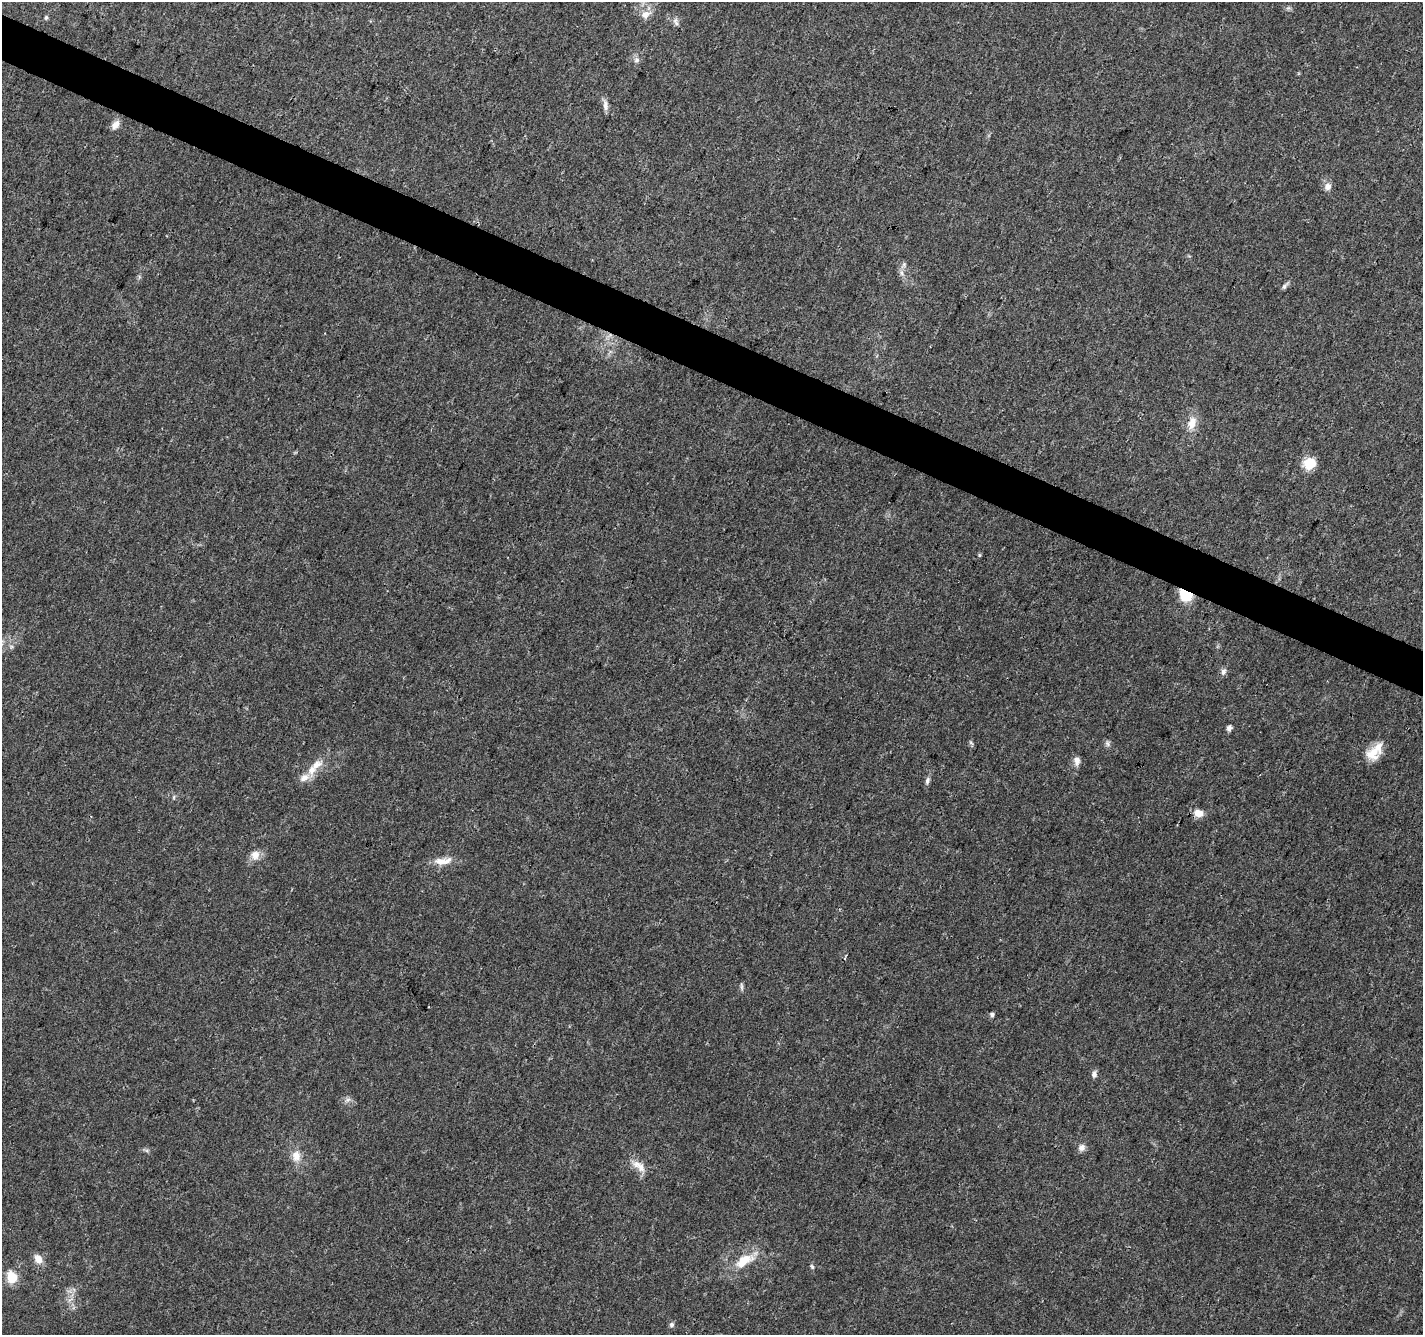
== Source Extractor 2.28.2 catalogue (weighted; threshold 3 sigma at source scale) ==
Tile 11 of 4 x 4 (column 3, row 3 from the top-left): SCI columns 2851-4271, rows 1602-2934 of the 5693 x 5801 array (HDU 1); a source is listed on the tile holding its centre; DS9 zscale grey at full resolution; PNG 1425 x 1337 px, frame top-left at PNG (2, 2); no overlay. Shown black and unused: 3% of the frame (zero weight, under 3 of 4 exposures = <1% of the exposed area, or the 3 px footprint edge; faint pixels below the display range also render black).
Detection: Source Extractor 2.28.2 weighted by HDU 2 'WHT'; one run over the whole footprint, this tile lists its part. Background 0.0203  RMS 0.0035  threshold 0.016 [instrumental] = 3 sigma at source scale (4.5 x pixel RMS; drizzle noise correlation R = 1.50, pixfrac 1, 0.0396/0.0396 arcsec/px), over >= 5 px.
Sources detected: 41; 5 inside a brighter listed object's ellipse — not listed separately; the other 36 listed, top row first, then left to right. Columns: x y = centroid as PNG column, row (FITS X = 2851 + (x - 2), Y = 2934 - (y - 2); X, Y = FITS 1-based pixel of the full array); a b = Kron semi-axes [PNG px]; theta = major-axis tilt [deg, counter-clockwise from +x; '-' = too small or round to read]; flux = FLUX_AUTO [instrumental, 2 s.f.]
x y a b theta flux
646 14 14 10 27 3.1
46 17 6 5 - 0.53
676 22 13 5 -64 1.2
637 60 8 6 53 1.2
605 105 14 7 -85 1.8
115 125 13 8 51 2.3
1328 187 10 9 - 2
904 264 6 5 - 0.76
1285 286 12 5 52 0.98
1192 423 19 11 74 4.7
1309 463 15 12 19 6
979 555 5 4 - 0.41
1186 595 8 6 -18 18
1223 672 9 7 65 1.4
1229 728 7 6 - 1.1
1108 744 9 6 -61 0.99
1373 752 19 16 65 6.4
1077 761 12 9 -90 2
316 764 20 10 32 4.3
927 780 10 6 73 1.2
174 797 6 4 89 0.53
1199 813 11 9 -10 3.3
255 855 13 12 - 3.2
443 861 26 9 6 4.6
741 986 11 3 -83 0.73
992 1015 5 5 - 0.83
1094 1074 9 6 78 1.3
348 1100 10 5 33 1.1
1082 1148 9 9 - 1.7
296 1156 16 11 -87 4.1
636 1164 16 10 -20 3.3
38 1259 12 9 -58 3.3
745 1260 26 14 15 7.9
812 1267 7 4 -63 0.6
12 1277 13 11 -77 6.6
672 1325 7 6 - 0.98
Overlapping masked pixels (flux is a lower limit): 1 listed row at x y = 1186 595